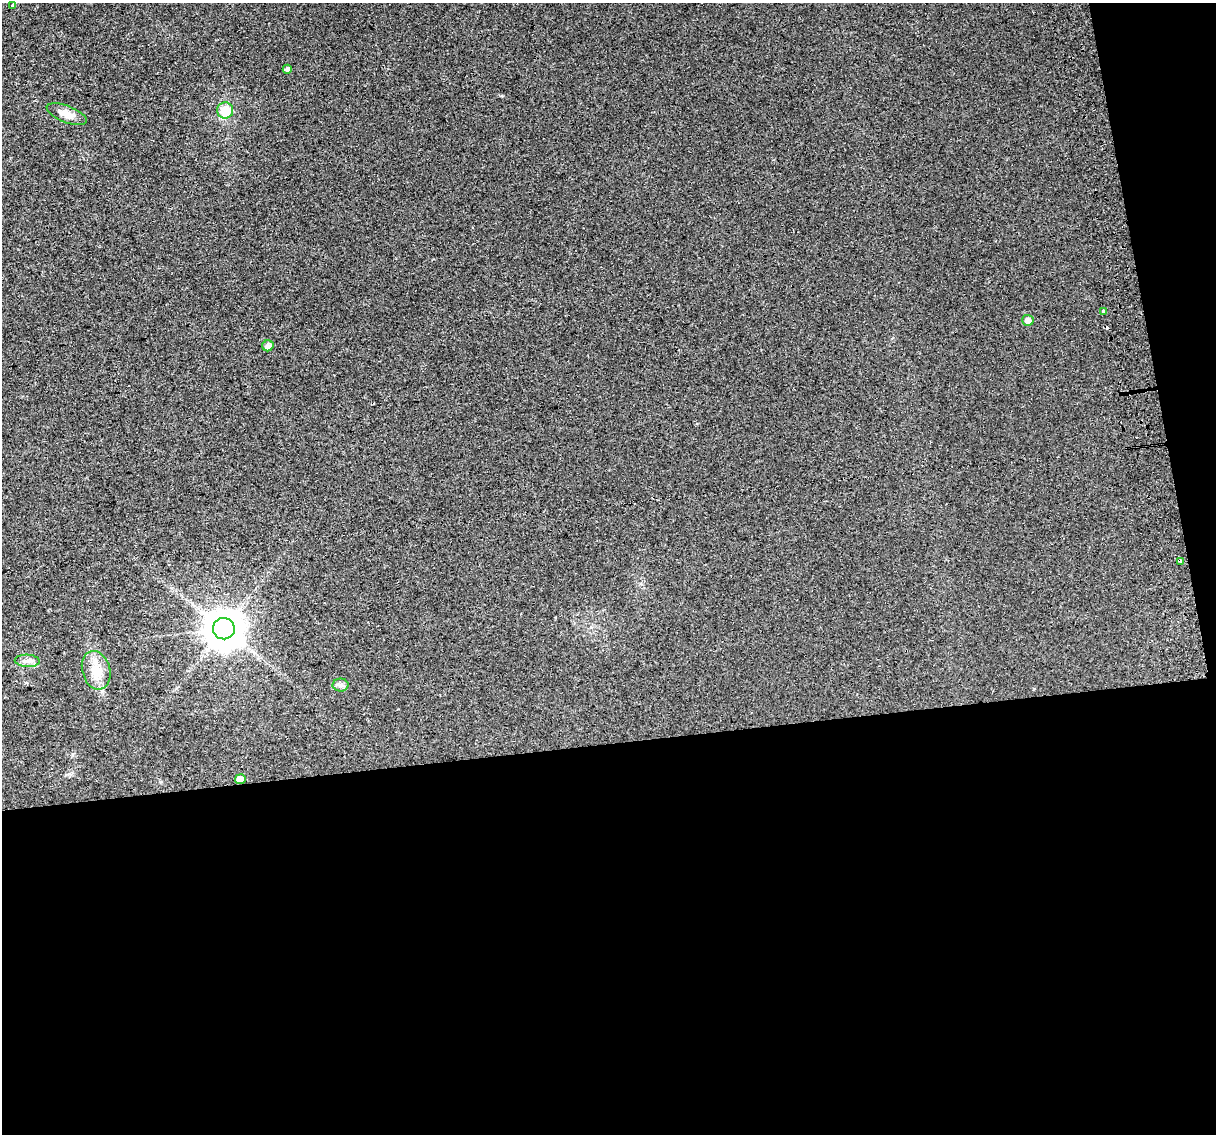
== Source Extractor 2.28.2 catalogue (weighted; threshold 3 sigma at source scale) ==
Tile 16 of 4 x 4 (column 4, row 4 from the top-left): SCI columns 3684-4897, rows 81-1212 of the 4939 x 4638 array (HDU 1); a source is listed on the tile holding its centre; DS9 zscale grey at full resolution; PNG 1218 x 1136 px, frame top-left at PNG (2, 3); each listed source drawn as its Kron ellipse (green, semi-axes under 4 px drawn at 4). Shown black and unused: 38% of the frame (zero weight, under 2 of 3 exposures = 2% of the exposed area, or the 3 px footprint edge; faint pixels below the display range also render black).
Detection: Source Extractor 2.28.2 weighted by HDU 2 'WHT'; one run over the whole footprint, this tile lists its part. Background 0.0216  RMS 0.0096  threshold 0.0433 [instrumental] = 3 sigma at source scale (4.5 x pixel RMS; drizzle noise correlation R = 1.50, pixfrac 1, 0.0396/0.0396 arcsec/px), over >= 5 px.
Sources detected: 13; all 13 listed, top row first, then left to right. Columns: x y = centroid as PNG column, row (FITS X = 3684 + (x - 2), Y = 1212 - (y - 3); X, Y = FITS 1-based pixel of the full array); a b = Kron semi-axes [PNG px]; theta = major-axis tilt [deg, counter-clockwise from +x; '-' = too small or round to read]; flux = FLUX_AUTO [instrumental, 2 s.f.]
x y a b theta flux
12 5 4 4 - 1.3
287 69 4 4 - 2.6
225 110 8 8 - 19
67 114 21 8 -21 9.4
1103 311 3 3 - 3.7
1028 320 6 5 - 4.2
268 346 6 5 - 4.2
1180 561 4 3 - 7.4
224 629 11 10 - 2400
27 661 12 6 -3 4.4
96 670 19 14 -74 15
341 685 8 6 1 2.7
240 779 5 5 - 7.2
Overlapping masked pixels (flux is a lower limit): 2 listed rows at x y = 1180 561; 240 779